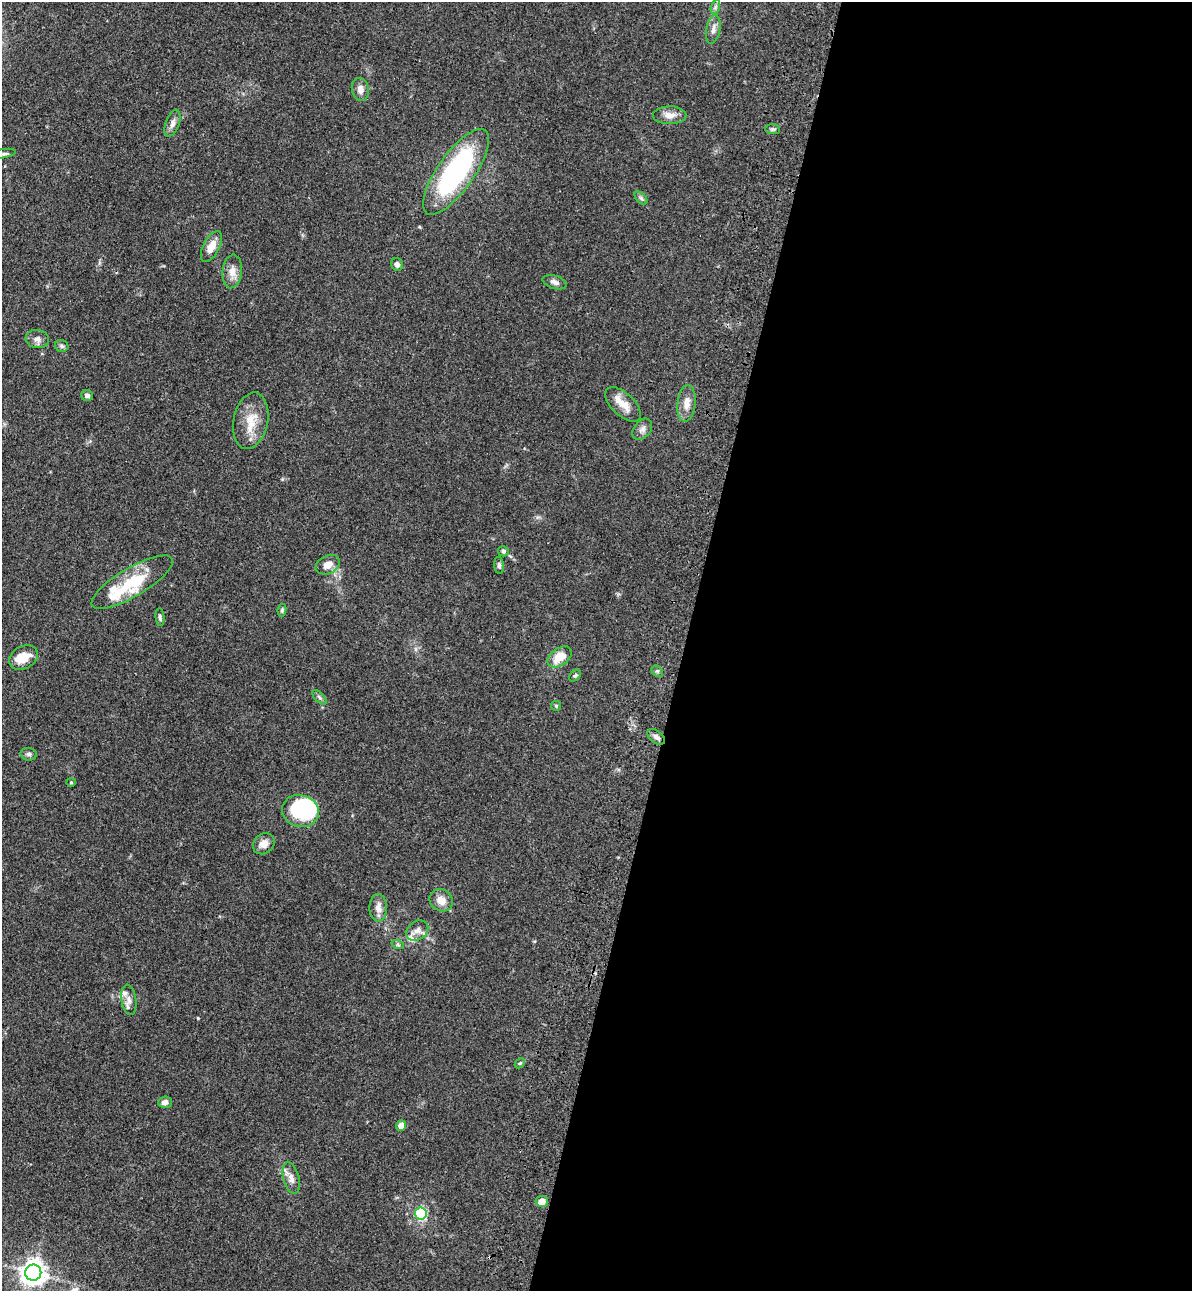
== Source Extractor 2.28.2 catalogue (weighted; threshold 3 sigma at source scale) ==
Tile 12 of 4 x 4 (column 4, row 3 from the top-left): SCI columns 3926-5115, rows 1326-2614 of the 5346 x 5227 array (HDU 1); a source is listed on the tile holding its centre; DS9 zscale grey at full resolution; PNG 1194 x 1293 px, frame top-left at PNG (2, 2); each listed source drawn as its Kron ellipse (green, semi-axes under 4 px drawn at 4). Shown black and unused: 43% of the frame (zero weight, under 3 of 4 exposures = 6% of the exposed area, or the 3 px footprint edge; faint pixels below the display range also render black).
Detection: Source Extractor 2.28.2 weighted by HDU 2 'WHT'; one run over the whole footprint, this tile lists its part. Background 0.0962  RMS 0.0061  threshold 0.0274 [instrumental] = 3 sigma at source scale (4.5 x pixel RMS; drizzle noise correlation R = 1.50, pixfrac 1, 0.05/0.05 arcsec/px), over >= 5 px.
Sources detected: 58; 1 inside a brighter object's white glare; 1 cosmic-ray / hot-pixel residue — neither listed nor drawn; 7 inside a brighter listed object's ellipse — not listed separately; the other 49 listed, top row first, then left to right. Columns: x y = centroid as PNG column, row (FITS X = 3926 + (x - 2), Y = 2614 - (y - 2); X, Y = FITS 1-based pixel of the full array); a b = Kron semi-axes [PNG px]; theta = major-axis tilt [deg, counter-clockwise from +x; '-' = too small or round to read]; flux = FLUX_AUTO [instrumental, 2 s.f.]
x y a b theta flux
715 7 7 4 71 1.4
713 29 15 7 79 3.3
360 89 11 8 -78 3.8
670 115 17 9 0 5.4
172 123 14 6 70 3.3
773 129 7 5 -6 1.2
3 154 13 4 11 1.5
456 172 51 18 55 100
641 198 8 4 -45 1.3
211 246 17 8 63 7.7
397 264 6 5 - 1.9
232 271 17 9 83 5.6
555 282 12 6 -17 2.5
37 339 12 9 -8 3.2
62 346 7 6 - 1.5
87 395 6 5 - 1.8
686 403 18 9 85 6.2
623 404 22 11 -43 8.3
251 421 28 17 79 14
642 429 12 8 50 2.9
503 551 5 5 - 1.4
328 565 13 9 29 5.6
499 565 8 4 -86 1.5
132 582 46 14 31 27
282 610 6 4 79 1.1
160 617 9 4 -84 1.4
560 657 13 8 36 10
23 658 15 11 29 11
657 671 6 5 - 1.1
575 676 7 5 47 1
319 697 9 4 -45 1.3
556 706 5 5 - 0.75
656 737 10 6 -37 2.7
28 754 8 6 -7 1.7
71 782 4 4 - 0.66
300 811 19 16 -16 55
264 844 11 10 - 5.1
441 900 12 10 -33 6.1
378 908 14 8 -89 4.6
417 930 12 9 35 4.4
398 945 6 4 -19 1
129 1000 15 7 -82 3.7
520 1063 6 4 44 0.86
165 1102 7 5 3 2.7
401 1126 5 5 - 4.6
291 1178 16 8 -76 4.7
542 1201 6 5 - 5.3
421 1213 6 6 - 46
33 1273 8 8 - 590
Isophote crosses this tile's border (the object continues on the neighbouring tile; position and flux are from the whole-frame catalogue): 1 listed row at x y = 3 154